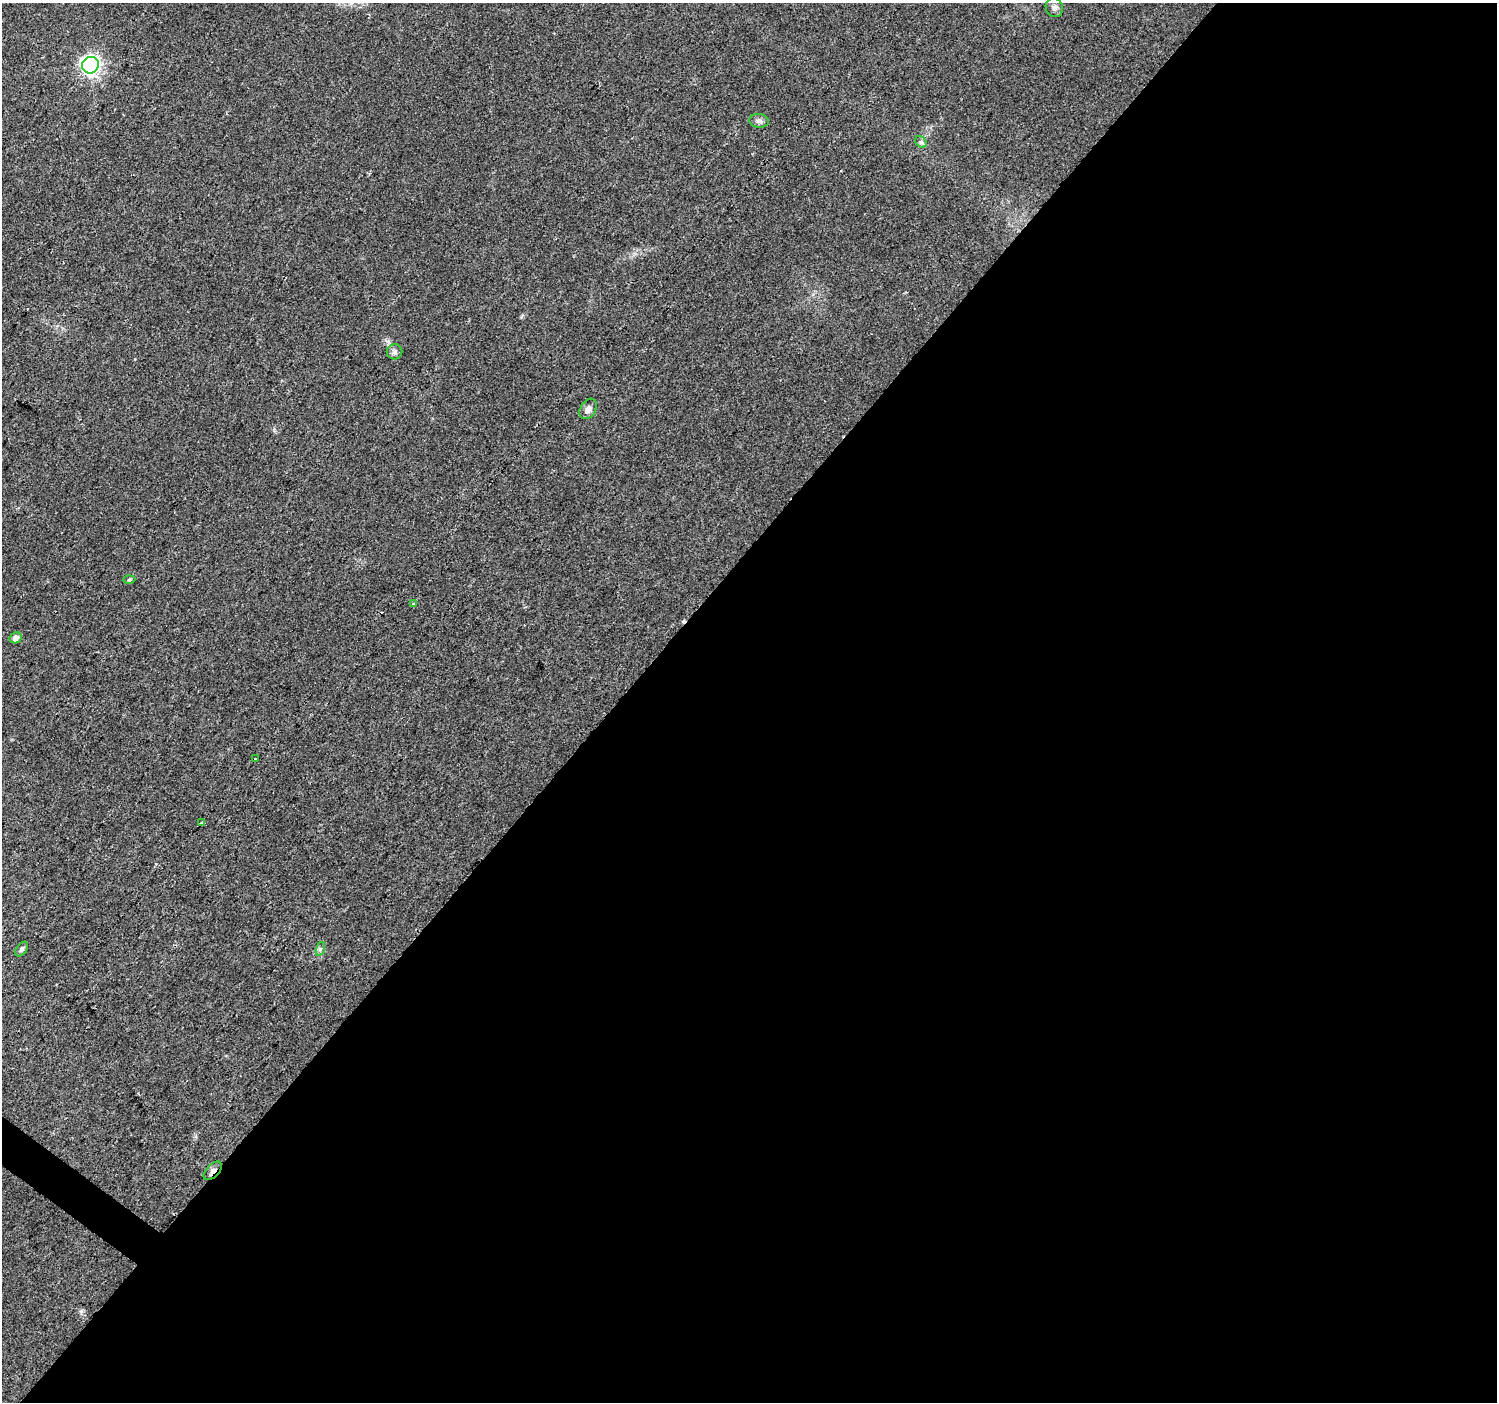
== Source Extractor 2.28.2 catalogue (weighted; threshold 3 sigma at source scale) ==
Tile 12 of 4 x 4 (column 4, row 3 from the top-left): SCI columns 4494-5988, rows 1643-3042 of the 5988 x 6020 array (HDU 1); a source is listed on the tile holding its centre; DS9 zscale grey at full resolution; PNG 1499 x 1404 px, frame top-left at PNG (2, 3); each listed source drawn as its Kron ellipse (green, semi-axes under 4 px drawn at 4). Shown black and unused: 59% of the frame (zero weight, under 2 of 3 exposures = <1% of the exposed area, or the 3 px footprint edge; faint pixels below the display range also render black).
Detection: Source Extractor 2.28.2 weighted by HDU 2 'WHT'; one run over the whole footprint, this tile lists its part. Background 0.0475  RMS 0.0062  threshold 0.0279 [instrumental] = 3 sigma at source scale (4.5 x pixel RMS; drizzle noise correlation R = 1.50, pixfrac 1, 0.0396/0.0396 arcsec/px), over >= 5 px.
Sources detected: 15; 1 cosmic-ray / hot-pixel residue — neither listed nor drawn; the other 14 listed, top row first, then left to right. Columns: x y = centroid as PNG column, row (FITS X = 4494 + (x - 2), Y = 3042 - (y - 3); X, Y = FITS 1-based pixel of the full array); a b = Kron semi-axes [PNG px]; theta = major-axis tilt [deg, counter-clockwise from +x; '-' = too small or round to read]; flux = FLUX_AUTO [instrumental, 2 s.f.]
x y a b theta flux
1054 8 10 8 -73 2.5
90 65 8 8 - 250
759 121 10 7 -8 2.2
921 142 6 5 - 1.4
394 352 8 7 - 2
588 409 11 7 58 3.2
129 580 6 4 2 0.89
413 604 3 3 - 2.9
15 638 6 5 - 3.1
256 759 3 3 - 3.9
201 823 4 3 - 5.6
22 949 8 5 52 1.5
320 949 7 4 71 1.3
213 1171 11 6 47 2.8
Overlapping masked pixels (flux is a lower limit): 1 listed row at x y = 213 1171